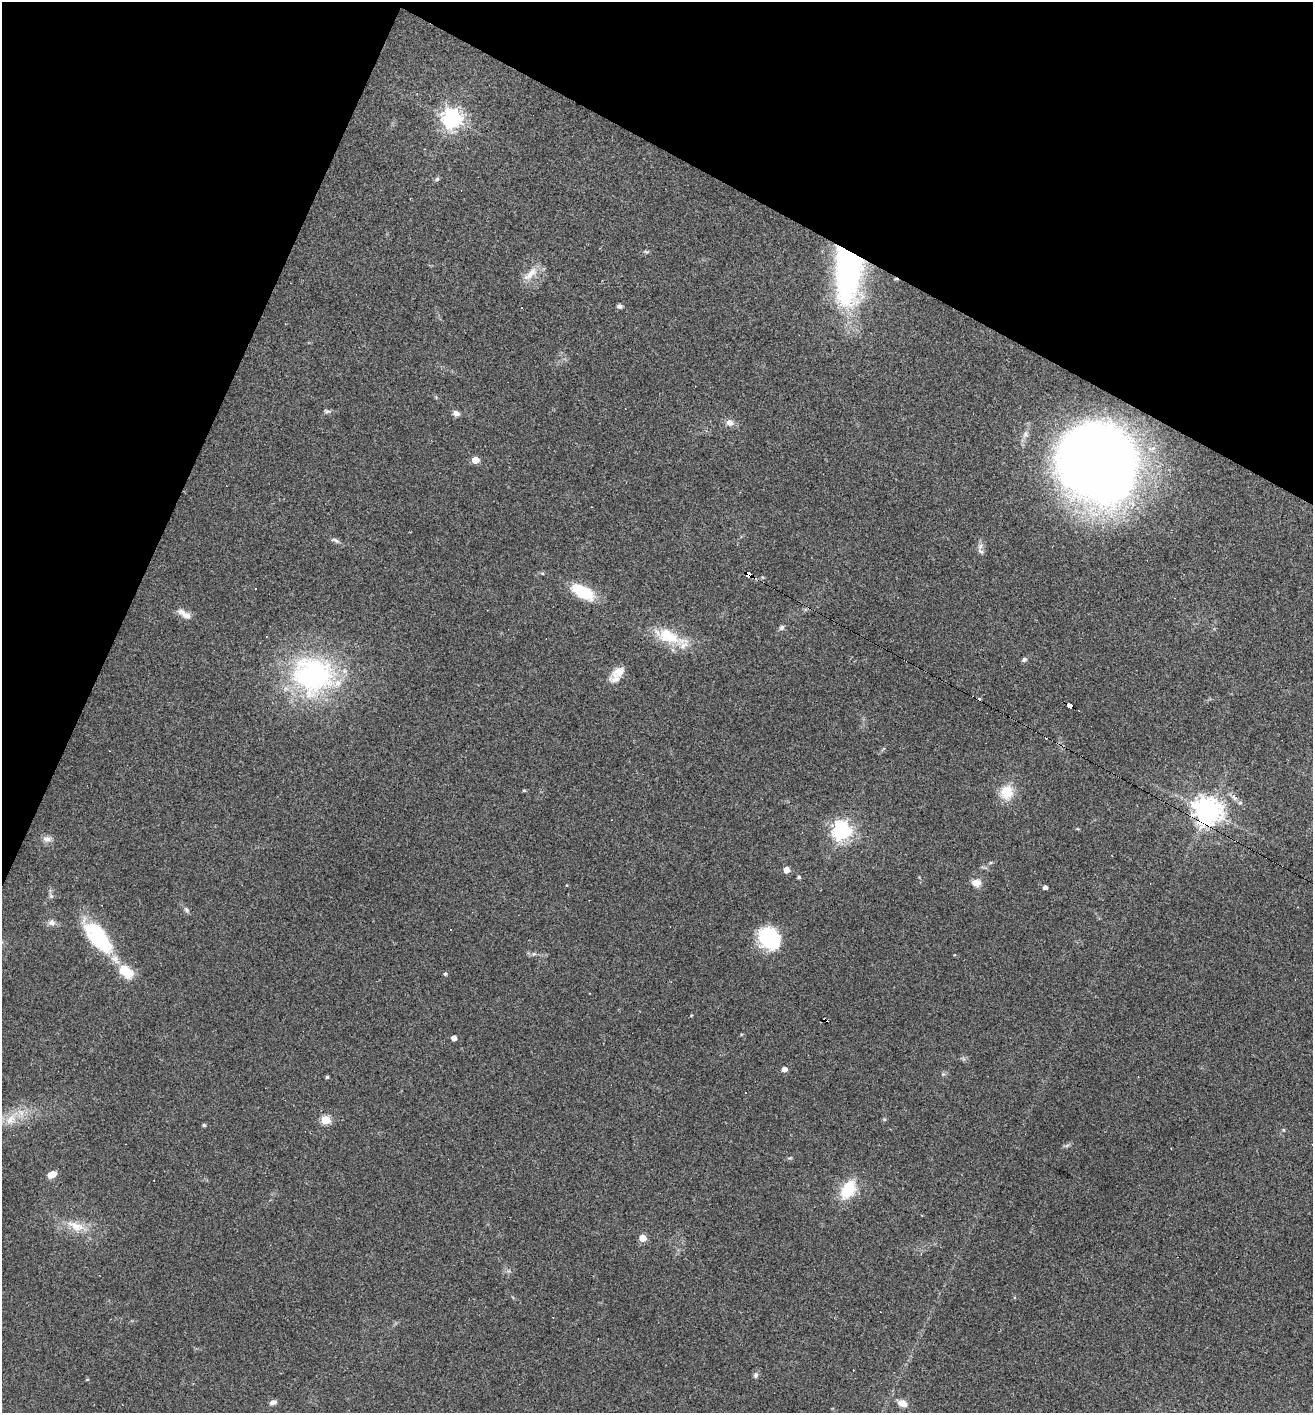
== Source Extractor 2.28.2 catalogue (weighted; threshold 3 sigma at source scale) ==
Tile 2 of 4 x 4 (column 2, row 1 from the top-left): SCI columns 1449-2759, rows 4233-5643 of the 5654 x 5643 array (HDU 1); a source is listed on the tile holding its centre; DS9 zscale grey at full resolution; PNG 1315 x 1415 px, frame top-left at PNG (2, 2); no overlay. Shown black and unused: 22% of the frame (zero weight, under 2 of 3 exposures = <1% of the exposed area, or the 3 px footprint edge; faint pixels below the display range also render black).
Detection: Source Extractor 2.28.2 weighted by HDU 2 'WHT'; one run over the whole footprint, this tile lists its part. Background 0.0502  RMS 0.0065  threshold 0.0292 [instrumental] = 3 sigma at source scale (4.5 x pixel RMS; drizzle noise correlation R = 1.50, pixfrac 1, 0.05/0.05 arcsec/px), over >= 5 px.
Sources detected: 70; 3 inside a brighter object's white glare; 11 cosmic-ray / hot-pixel residue — not listed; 1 inside a brighter listed object's ellipse — not listed separately; the other 55 listed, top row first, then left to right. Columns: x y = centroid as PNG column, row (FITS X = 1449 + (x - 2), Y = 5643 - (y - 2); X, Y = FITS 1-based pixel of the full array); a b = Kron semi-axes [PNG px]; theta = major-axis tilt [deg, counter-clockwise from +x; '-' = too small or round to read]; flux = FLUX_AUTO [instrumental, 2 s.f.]
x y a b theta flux
452 119 7 7 - 390
437 179 6 5 - 1.1
646 252 7 4 -19 0.93
848 272 66 27 88 160
530 274 27 9 43 7.7
619 306 6 5 - 1.9
327 411 10 5 -17 1.4
456 413 8 7 - 2.7
730 423 10 9 - 3.8
1026 434 7 7 - 2.1
1094 459 54 52 25 980
475 460 5 4 - 13
335 540 13 5 -24 2.1
980 546 12 6 75 3
748 574 6 4 -28 190
582 592 24 13 -23 27
184 614 21 7 -34 5.2
782 627 8 6 46 1.5
669 636 43 17 -21 25
1024 659 7 5 37 1.4
619 672 22 11 35 8.7
313 675 59 49 -18 120
1070 705 6 4 -29 95
524 790 5 3 - 0.69
1007 792 14 13 - 15
1240 803 6 5 - 1.2
1208 811 9 8 - 780
842 831 7 7 - 340
47 839 11 8 -6 3.7
786 870 5 4 - 8
799 877 4 4 - 1.3
976 883 11 9 -8 5.3
1045 887 4 4 - 3
187 910 8 5 -38 1.6
51 922 10 8 1 3.1
98 937 45 19 -50 46
769 938 25 22 -52 40
534 954 6 5 - 1.2
445 974 5 5 - 0.89
825 1020 5 3 - 2.9
454 1038 4 4 - 4.4
784 1069 5 4 - 4.4
943 1074 5 5 - 0.98
327 1077 4 3 - 1.1
746 1092 3 2 - 0.58
11 1120 17 12 51 9.8
325 1120 5 5 - 30
204 1125 4 4 - 0.87
52 1175 9 7 27 5.7
848 1190 25 16 58 21
76 1226 28 12 -24 13
643 1238 5 5 - 12
756 1375 8 6 86 1.7
273 1402 7 5 17 3.1
903 1403 10 7 -23 6.5
Overlapping masked pixels (flux is a lower limit): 5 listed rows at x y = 848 272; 748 574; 1070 705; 1208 811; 825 1020